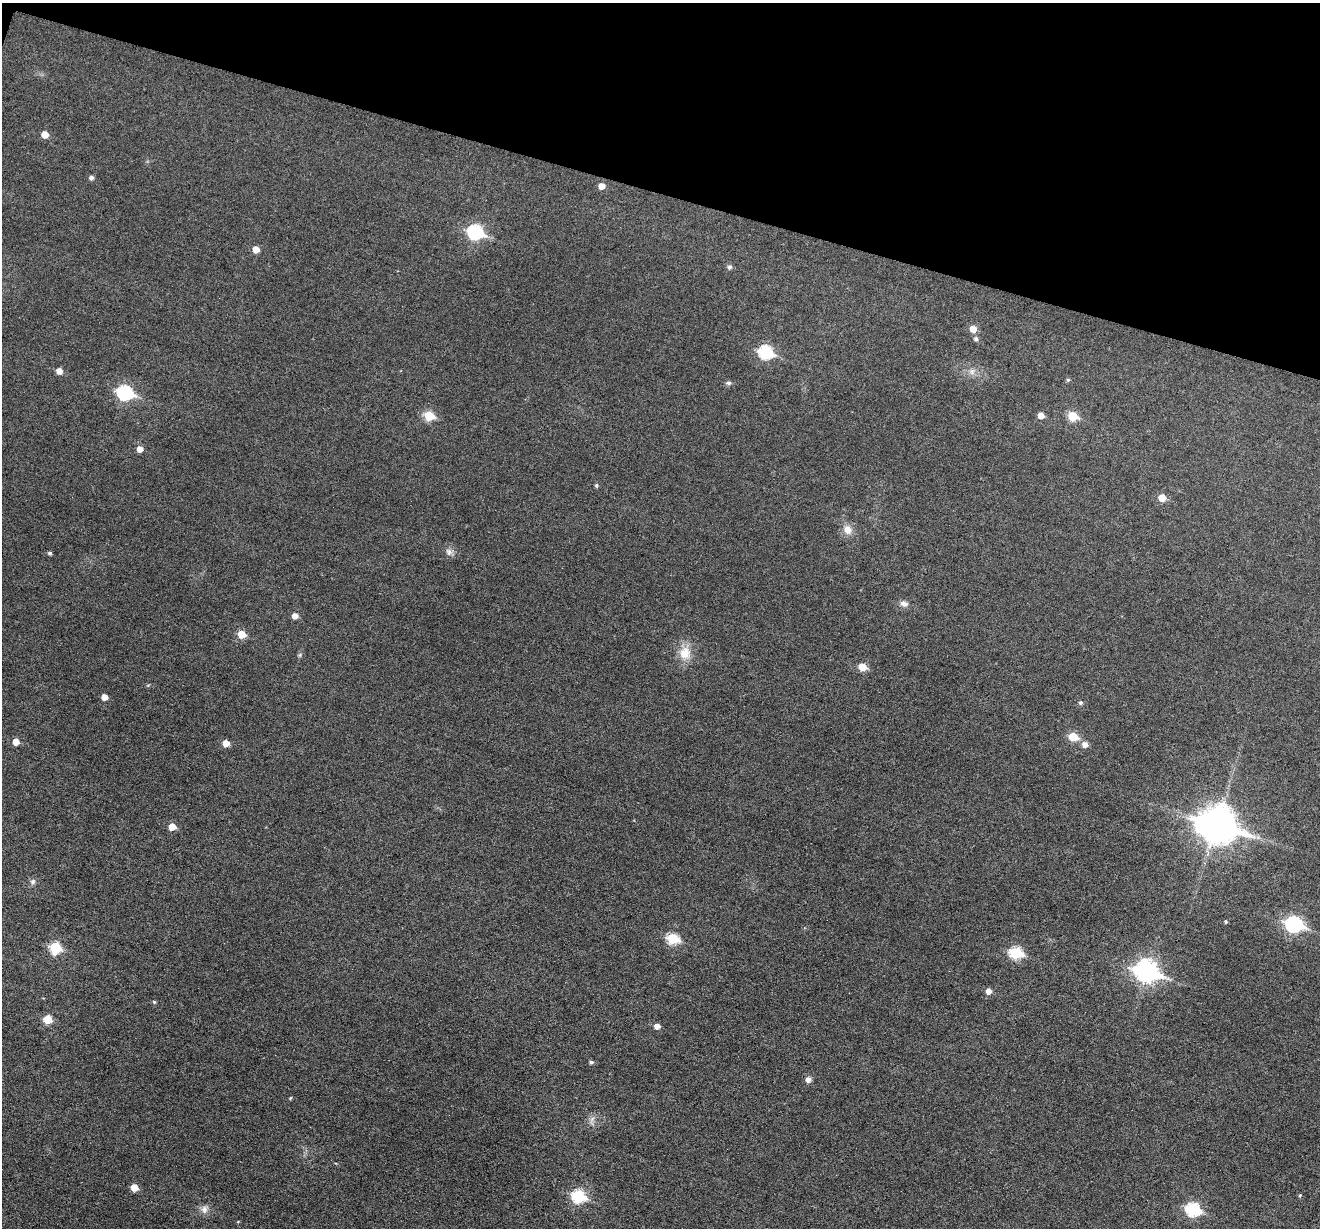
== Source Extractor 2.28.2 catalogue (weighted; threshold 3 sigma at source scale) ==
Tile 2 of 4 x 4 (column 2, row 1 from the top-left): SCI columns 1322-2639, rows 3935-5160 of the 5274 x 5288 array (HDU 1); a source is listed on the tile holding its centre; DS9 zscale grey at full resolution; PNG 1322 x 1230 px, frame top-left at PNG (2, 3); no overlay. Shown black and unused: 16% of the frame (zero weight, under 3 of 6 exposures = <1% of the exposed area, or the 3 px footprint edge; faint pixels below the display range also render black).
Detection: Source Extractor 2.28.2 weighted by HDU 2 'WHT'; one run over the whole footprint, this tile lists its part. Background 0.0427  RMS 0.0053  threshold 0.0218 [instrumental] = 3 sigma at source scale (4.09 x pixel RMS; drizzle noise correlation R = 1.36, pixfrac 0.8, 0.05/0.05 arcsec/px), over >= 5 px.
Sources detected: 55; all 55 listed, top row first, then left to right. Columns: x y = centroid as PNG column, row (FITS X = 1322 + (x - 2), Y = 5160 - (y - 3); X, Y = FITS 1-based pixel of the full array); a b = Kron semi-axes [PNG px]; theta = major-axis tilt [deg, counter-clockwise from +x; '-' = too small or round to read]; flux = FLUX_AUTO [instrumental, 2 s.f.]
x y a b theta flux
45 134 5 5 - 5.8
91 178 5 5 - 1.4
601 186 5 5 - 4.2
475 232 8 7 - 65
256 249 5 5 - 5.4
730 267 6 5 - 1.3
973 329 6 5 - 5
976 339 5 5 - 1.3
766 352 7 6 - 52
59 371 5 5 - 3.6
972 372 7 6 - 1.7
1068 380 5 4 - 0.73
728 383 8 5 8 1.1
125 393 8 7 - 68
1041 415 5 5 - 3.6
429 416 6 5 - 18
1073 416 6 6 - 15
140 449 5 5 - 3.4
596 485 5 4 - 0.8
1162 498 5 5 - 7.4
848 530 12 10 -64 4.4
449 552 11 7 -72 2.1
50 553 4 4 - 0.97
904 603 10 6 -10 2.2
295 616 5 5 - 3
241 634 6 5 - 9.5
685 653 17 15 78 7.9
862 667 6 5 - 8.5
104 697 5 5 - 3.5
1081 703 5 5 - 0.94
1073 737 6 5 - 14
16 742 6 5 - 4
226 743 5 5 - 5.5
1085 744 6 6 - 2.7
1217 824 14 11 -17 1000
172 827 6 5 - 6.1
33 882 7 7 - 1.4
1226 921 4 4 - 0.68
1294 924 8 7 - 100
673 939 7 6 - 29
55 947 7 6 - 29
1016 953 7 6 - 37
1146 971 10 8 -18 270
989 991 6 5 - 2.8
154 1002 5 4 - 0.57
47 1019 6 5 - 12
657 1026 6 5 - 2.8
591 1062 5 4 - 0.98
808 1079 6 5 - 2.6
290 1098 4 4 - 0.52
134 1188 5 5 - 6.2
1300 1195 4 3 - 0.47
578 1196 7 6 - 44
204 1209 11 8 -80 2.6
1193 1209 7 6 - 52